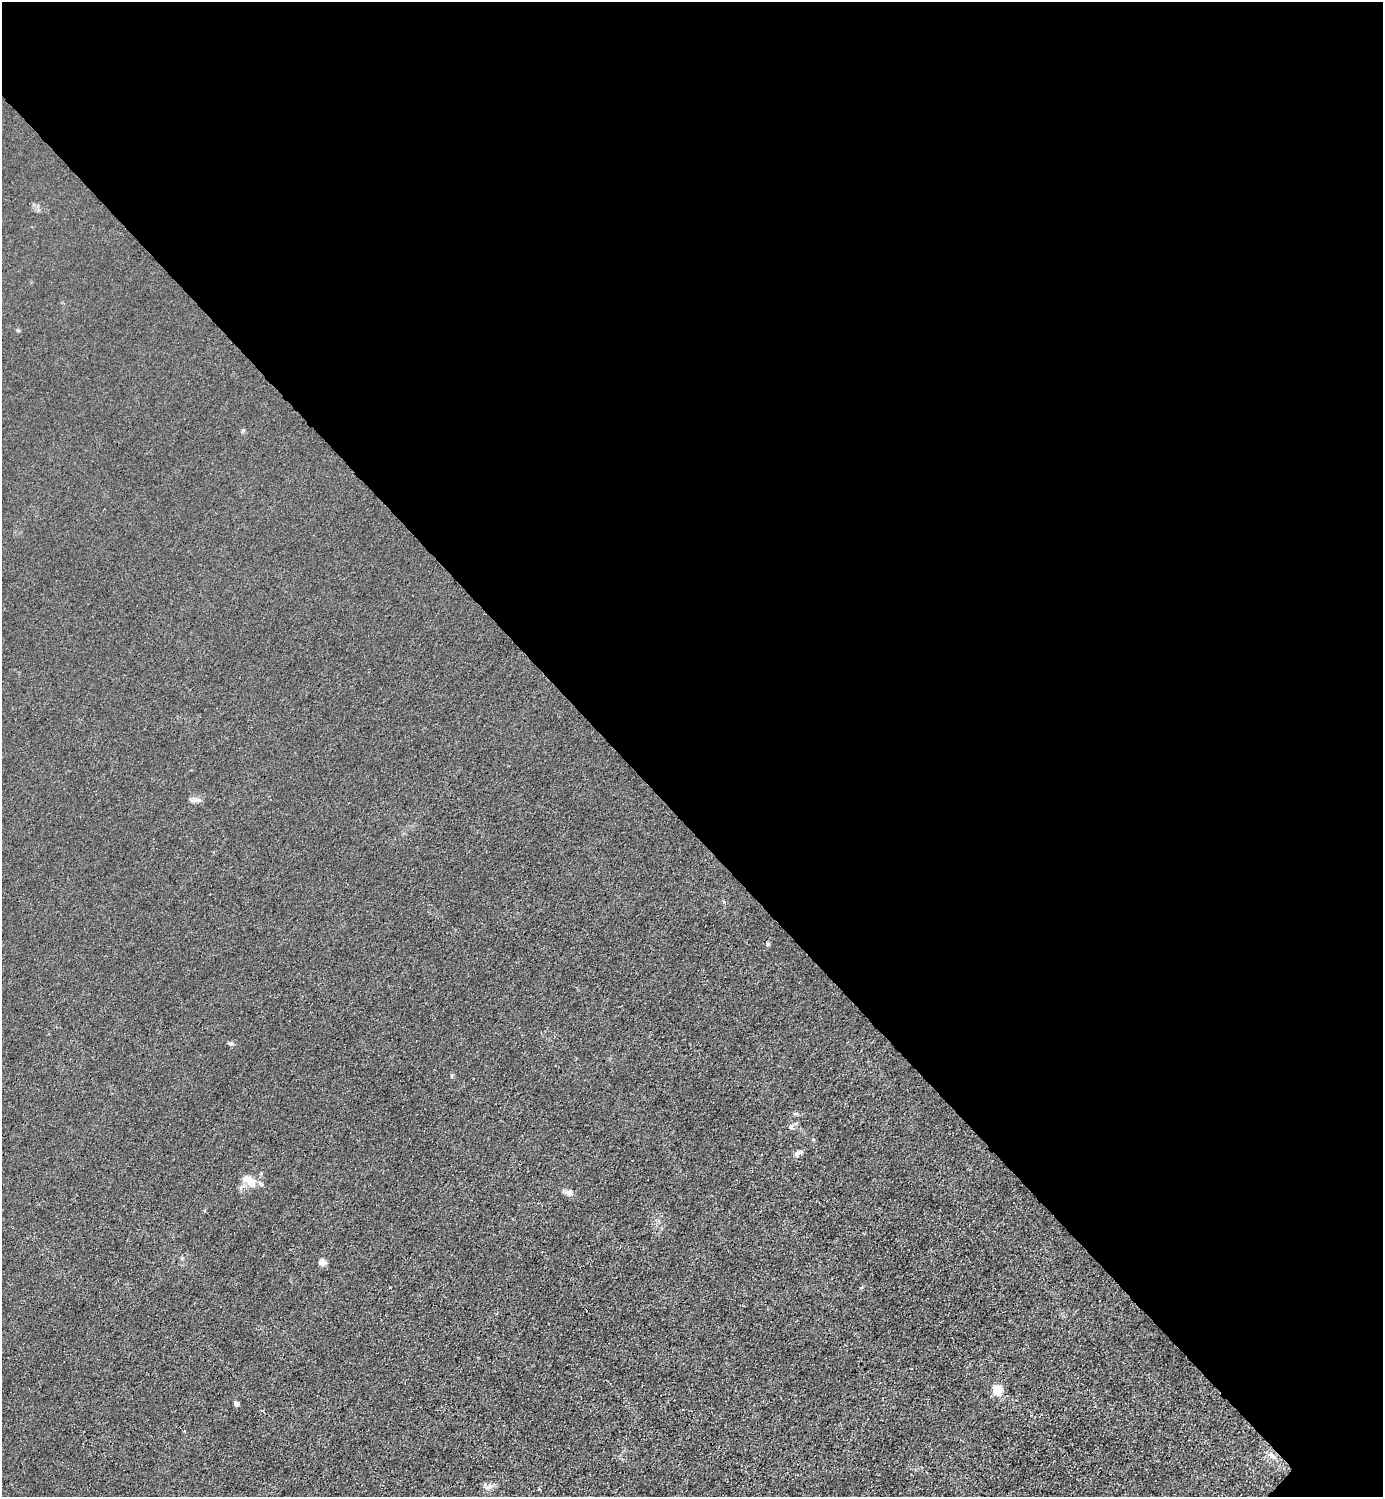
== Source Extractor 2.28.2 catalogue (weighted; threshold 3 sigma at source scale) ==
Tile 3 of 4 x 4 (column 3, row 1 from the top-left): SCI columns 3065-4445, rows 4489-5983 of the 5985 x 5985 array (HDU 1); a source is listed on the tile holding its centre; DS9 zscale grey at full resolution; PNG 1385 x 1499 px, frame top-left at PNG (2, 2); no overlay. Shown black and unused: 55% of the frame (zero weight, under 3 of 4 exposures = <1% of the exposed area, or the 3 px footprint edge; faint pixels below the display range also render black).
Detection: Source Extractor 2.28.2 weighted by HDU 2 'WHT'; one run over the whole footprint, this tile lists its part. Background 0.0211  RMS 0.0061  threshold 0.0276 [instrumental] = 3 sigma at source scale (4.5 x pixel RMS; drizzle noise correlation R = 1.50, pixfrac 1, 0.05/0.05 arcsec/px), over >= 5 px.
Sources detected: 18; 1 inside a brighter object's white glare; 1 cosmic-ray / hot-pixel residue — not listed; the other 16 listed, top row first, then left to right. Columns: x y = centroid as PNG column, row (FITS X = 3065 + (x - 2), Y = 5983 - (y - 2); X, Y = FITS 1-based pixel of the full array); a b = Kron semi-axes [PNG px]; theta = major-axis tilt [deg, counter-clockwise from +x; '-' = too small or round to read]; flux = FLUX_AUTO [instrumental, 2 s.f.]
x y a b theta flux
243 430 5 4 - 0.82
196 800 15 6 -3 2.5
768 944 5 5 - 0.79
230 1044 8 4 -9 1.1
452 1076 6 3 71 0.67
795 1114 6 4 1 0.97
791 1126 7 6 - 1.6
799 1153 12 5 21 2.5
250 1182 16 12 -45 7.5
569 1192 9 8 - 2.8
322 1262 5 4 - 13
997 1390 5 5 - 46
236 1404 4 4 - 2.8
1271 1455 13 6 -45 3
489 1487 13 5 14 2.5
539 1489 3 3 - 0.65